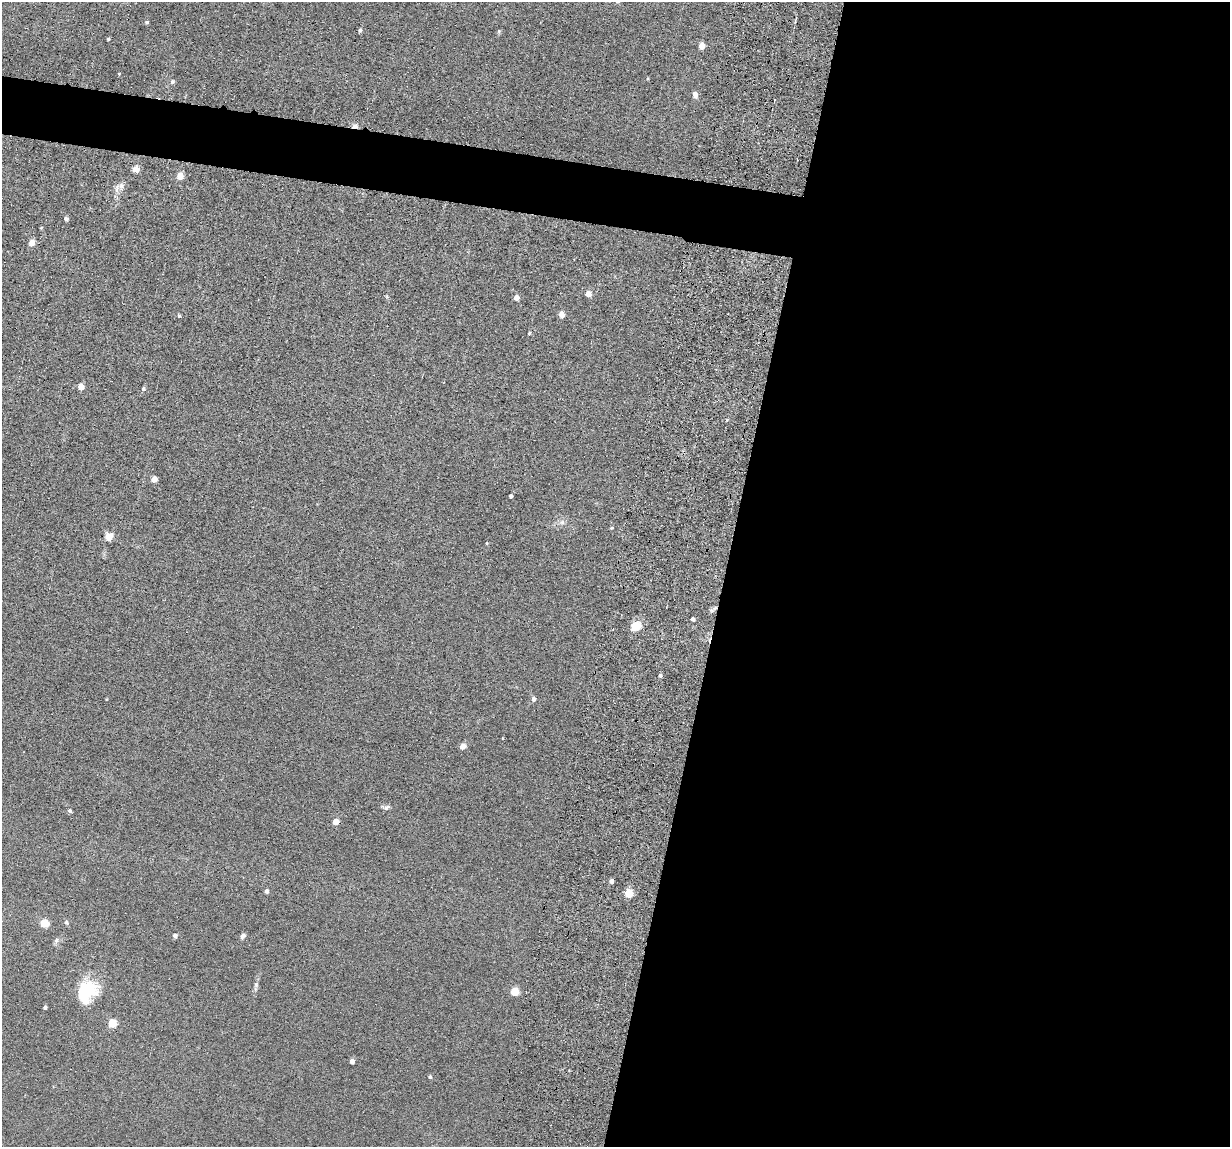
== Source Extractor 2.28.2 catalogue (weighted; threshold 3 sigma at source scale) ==
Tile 12 of 4 x 4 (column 4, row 3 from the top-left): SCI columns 3792-5019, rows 1302-2446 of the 5239 x 4989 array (HDU 1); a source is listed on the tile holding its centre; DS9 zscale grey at full resolution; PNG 1232 x 1149 px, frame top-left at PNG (2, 2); no overlay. Shown black and unused: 44% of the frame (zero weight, under 6 of 12 exposures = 6% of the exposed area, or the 3 px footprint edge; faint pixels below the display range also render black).
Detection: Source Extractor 2.28.2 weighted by HDU 2 'WHT'; one run over the whole footprint, this tile lists its part. Background 0.0129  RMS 0.0037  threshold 0.0153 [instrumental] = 3 sigma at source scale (4.09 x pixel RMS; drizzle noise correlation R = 1.36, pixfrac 0.8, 0.05/0.05 arcsec/px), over >= 5 px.
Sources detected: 51; all 51 listed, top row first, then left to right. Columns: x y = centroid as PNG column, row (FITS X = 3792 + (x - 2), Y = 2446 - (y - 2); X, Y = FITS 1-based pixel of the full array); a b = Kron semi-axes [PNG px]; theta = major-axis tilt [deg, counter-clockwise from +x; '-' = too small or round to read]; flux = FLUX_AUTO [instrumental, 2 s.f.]
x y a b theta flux
147 22 4 4 - 0.63
360 30 4 4 - 0.85
499 31 6 4 48 0.46
108 39 3 3 - 0.42
702 45 4 4 - 5.3
119 74 4 4 - 0.29
172 82 6 5 - 0.7
695 94 7 5 -74 1.7
774 100 3 2 - 0.37
355 126 9 5 5 1.2
136 169 5 4 - 7.2
180 176 5 4 - 6.7
121 186 10 8 -78 1.8
66 219 4 4 - 1.3
32 243 5 4 - 4.3
588 294 4 4 - 4.6
516 298 4 4 - 2.8
561 315 4 4 - 3.9
179 316 4 3 - 0.53
529 333 4 3 - 0.43
81 386 4 4 - 4.6
143 389 5 4 - 0.72
154 479 4 4 - 4.4
511 496 4 3 - 0.98
562 522 7 7 - 1
611 528 3 2 - 0.42
109 537 9 8 - 2.8
486 543 4 3 - 0.32
693 619 4 3 - 1.2
636 626 5 5 - 22
660 676 4 3 - 0.63
534 699 5 5 - 1.3
463 746 5 4 - 3.4
386 807 11 6 4 0.98
70 811 4 4 - 0.82
336 822 4 4 - 5.3
611 881 4 4 - 1.4
266 891 4 4 - 1.1
629 893 5 5 - 14
66 922 5 5 - 0.85
44 923 5 5 - 13
175 936 4 4 - 1.5
243 936 7 5 44 1
56 940 7 6 - 0.91
256 985 6 6 - 0.59
87 991 24 19 60 17
515 991 5 5 - 13
45 1007 3 3 - 0.95
112 1023 5 5 - 14
352 1061 4 4 - 2.2
430 1077 4 4 - 0.6
Overlapping masked pixels (flux is a lower limit): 1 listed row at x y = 355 126